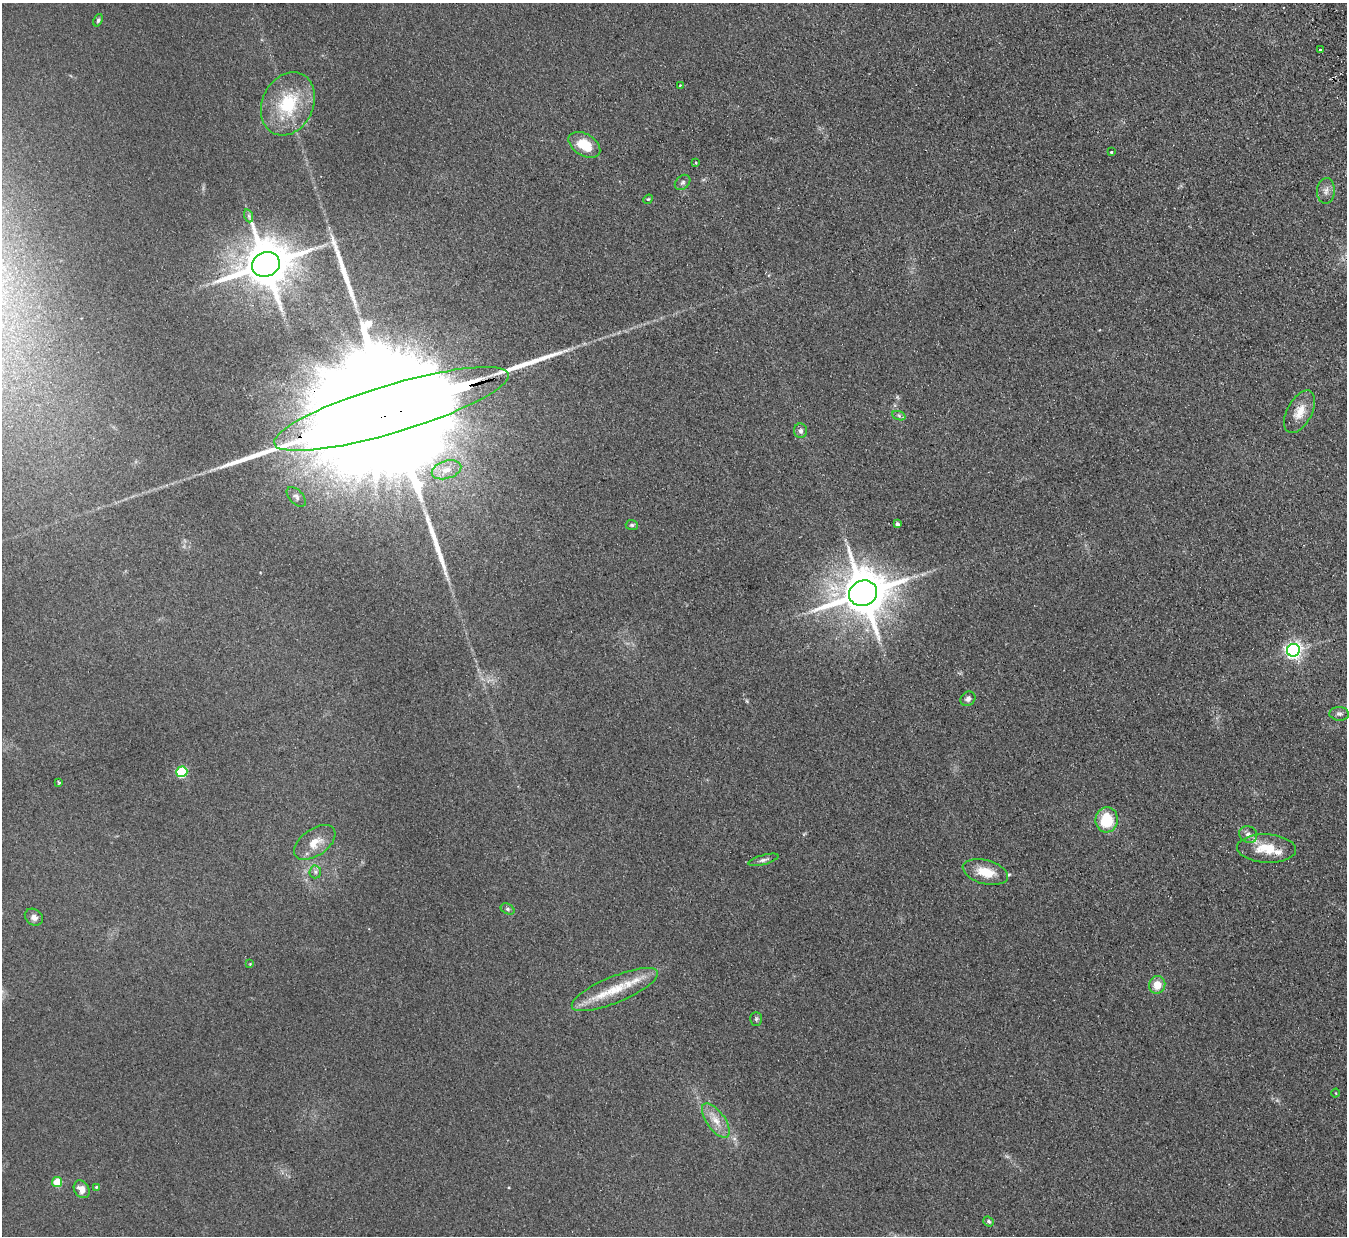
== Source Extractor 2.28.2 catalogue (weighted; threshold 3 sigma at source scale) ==
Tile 10 of 4 x 4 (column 2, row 3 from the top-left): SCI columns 1402-2746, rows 1408-2641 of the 5492 x 5407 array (HDU 1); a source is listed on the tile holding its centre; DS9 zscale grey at full resolution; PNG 1349 x 1238 px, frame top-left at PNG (2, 3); each listed source drawn as its Kron ellipse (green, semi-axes under 4 px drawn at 4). Shown black and unused: <1% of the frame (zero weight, under 2 of 3 exposures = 3% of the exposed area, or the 3 px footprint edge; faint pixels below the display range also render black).
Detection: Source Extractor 2.28.2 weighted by HDU 2 'WHT'; one run over the whole footprint, this tile lists its part. Background 0.101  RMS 0.011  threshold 0.0517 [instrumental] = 3 sigma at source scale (4.5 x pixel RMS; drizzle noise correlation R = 1.50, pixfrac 1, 0.05/0.05 arcsec/px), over >= 5 px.
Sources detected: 51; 1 inside a brighter object's white glare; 3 long thin detections or spike segments (spike, bleed or trail) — neither listed nor drawn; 2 inside a brighter listed object's ellipse — not listed separately; the other 45 listed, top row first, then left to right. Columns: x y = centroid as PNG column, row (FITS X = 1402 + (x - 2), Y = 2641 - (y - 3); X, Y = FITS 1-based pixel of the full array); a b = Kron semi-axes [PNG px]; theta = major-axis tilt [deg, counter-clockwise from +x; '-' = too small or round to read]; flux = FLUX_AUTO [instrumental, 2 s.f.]
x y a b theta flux
98 20 6 4 69 2.1
1320 50 3 3 - 2.8
680 85 3 3 - 1.2
288 104 33 25 63 63
584 145 17 11 -31 28
1111 152 3 3 - 3.8
696 163 3 3 - 2
683 182 9 6 44 3.3
1326 191 13 9 85 6.4
648 199 5 4 - 1.3
249 216 6 4 -72 2.2
266 264 14 12 22 5500
391 409 122 24 17 150000
1300 412 23 12 62 18
899 416 7 4 -20 2.2
800 431 7 6 - 3.9
446 470 15 9 17 12
296 497 12 7 -46 3.9
897 524 4 3 - 2.9
632 525 6 5 - 2.1
863 593 14 12 22 5500
1293 650 6 6 - 430
968 699 8 6 44 4
1339 714 10 7 -4 3.6
182 772 5 5 - 84
59 782 3 2 - 1.4
1107 820 12 11 - 38
1248 834 9 8 - 5.3
315 842 23 13 35 17
1267 849 29 14 -3 30
763 860 15 5 15 3.8
315 872 6 6 - 2.6
985 872 23 12 -15 23
507 909 7 5 -27 2.3
34 917 10 8 -36 5.7
250 964 4 2 - 0.78
1157 985 9 8 - 16
615 990 46 13 23 41
756 1019 7 5 90 2.3
1336 1093 4 3 - 0.76
716 1120 20 9 -54 15
57 1182 5 5 - 37
96 1187 4 3 - 1.2
82 1189 9 7 -58 8.2
989 1221 6 4 -39 1.9
Overlapping masked pixels (flux is a lower limit): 1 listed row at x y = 391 409